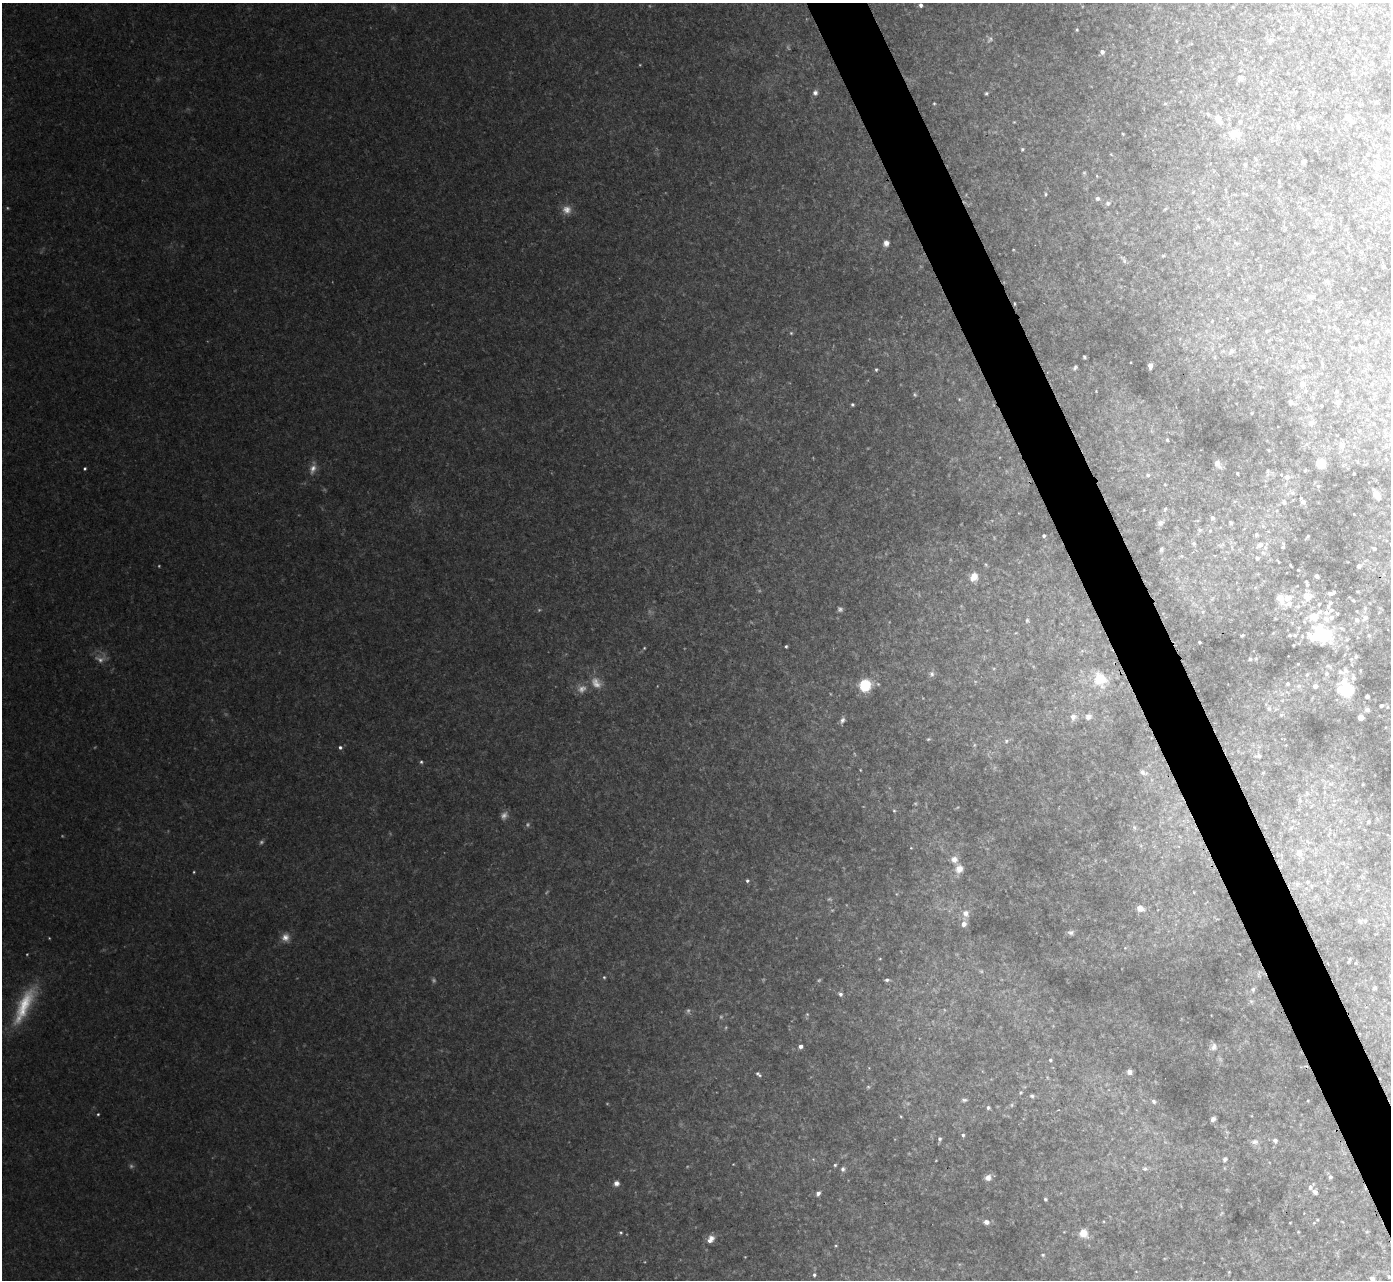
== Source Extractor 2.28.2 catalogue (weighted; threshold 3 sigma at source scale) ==
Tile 6 of 4 x 4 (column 2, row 2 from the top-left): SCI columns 1459-2847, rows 2711-3988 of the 5692 x 5725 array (HDU 1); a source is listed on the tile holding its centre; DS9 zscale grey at full resolution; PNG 1393 x 1282 px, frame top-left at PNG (2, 3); no overlay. Shown black and unused: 4% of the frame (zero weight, under 2 of 3 exposures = <1% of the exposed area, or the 3 px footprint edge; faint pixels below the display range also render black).
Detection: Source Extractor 2.28.2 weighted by HDU 2 'WHT'; one run over the whole footprint, this tile lists its part. Background 0.0921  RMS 0.012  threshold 0.0536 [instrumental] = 3 sigma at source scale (4.5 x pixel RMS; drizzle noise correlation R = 1.50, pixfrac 1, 0.05/0.05 arcsec/px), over >= 5 px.
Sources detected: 253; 23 too faint to see at this stretch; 3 inside a brighter object's white glare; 1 cosmic-ray / hot-pixel residue — not listed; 11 inside a brighter listed object's ellipse — not listed separately; the other 215 listed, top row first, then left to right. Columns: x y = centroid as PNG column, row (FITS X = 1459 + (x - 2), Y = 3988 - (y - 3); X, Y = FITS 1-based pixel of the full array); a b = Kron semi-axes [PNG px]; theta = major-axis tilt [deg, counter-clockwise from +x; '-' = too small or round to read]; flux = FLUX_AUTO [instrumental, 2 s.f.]
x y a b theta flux
1356 4 6 5 - 1.9
921 5 5 4 - 3.3
1077 30 4 3 - 1.4
1270 40 7 6 - 3.1
1245 49 4 2 - 0.69
1102 52 5 5 - 4.1
1241 78 7 6 - 2.9
815 93 7 6 - 4.2
986 93 5 4 - 1.7
934 103 3 3 - 1.2
1165 103 6 4 1 1.4
1208 114 6 3 -71 1.3
1348 117 9 7 -52 7.1
1218 119 13 8 -55 7.9
1240 122 4 4 - 3.3
1297 126 6 4 -87 1.7
1235 133 17 12 0 14
1123 134 4 3 - 0.94
1022 149 4 4 - 1.5
1368 154 4 4 - 1.3
1304 162 4 3 - 2.4
1245 164 5 4 - 2
1378 164 16 7 -82 7.9
1084 173 5 5 - 1.5
1097 176 5 3 - 0.97
1045 194 6 3 83 1.5
1097 198 6 6 - 3.4
1379 198 6 5 - 1.9
1108 203 7 7 - 4
1165 209 6 4 44 1.4
567 210 12 11 - 9.6
886 243 7 6 - 5.7
1163 256 5 3 - 1.2
1124 260 9 5 -66 3
1383 266 3 3 - 2.3
1312 297 8 5 -15 3.1
1014 303 3 2 - 0.94
1360 346 5 4 - 1.6
1231 351 8 6 55 3.1
1084 357 3 3 - 1.8
1150 366 5 4 - 9.1
1303 366 5 4 - 1.5
1075 367 6 4 44 2.2
876 369 5 4 - 1.6
1302 384 7 7 - 7.4
1305 391 6 4 90 1.6
1336 391 5 4 - 1.6
915 394 6 4 -69 1.8
1291 402 6 6 - 3.8
1337 402 7 6 - 4.3
852 404 3 3 - 1.8
1321 405 3 3 - 1.9
1252 413 5 3 - 0.94
1311 423 10 8 21 6.4
1390 439 7 4 -71 2.8
1167 440 4 3 - 1.5
1342 445 12 10 82 9.3
1269 450 5 3 - 0.93
1386 459 6 4 -45 1.6
1321 463 10 9 - 19
1218 464 12 7 -61 6.8
85 469 3 3 - 1.7
313 469 14 8 69 8.2
1305 470 4 4 - 1.6
1268 471 7 3 82 1.3
1237 473 3 3 - 1.4
1354 473 3 2 - 1.2
1148 475 7 5 -14 2.7
1287 477 6 6 - 6.7
1318 486 5 4 - 1.7
1292 492 7 6 - 3.2
1376 494 20 9 -56 11
1303 501 9 5 -59 5.3
1284 502 7 6 - 2.7
1165 509 6 4 53 1.8
1212 518 6 5 - 3.5
1160 523 9 8 - 4
1231 523 5 4 - 2.2
1200 530 6 6 - 2.3
1256 535 6 6 - 2.2
1044 536 3 3 - 2.1
1308 536 4 3 - 1.3
1194 543 6 5 - 2.2
1260 545 8 6 39 6.2
1283 547 5 4 - 1.9
1374 548 4 4 - 2.7
1161 550 7 5 61 2.3
1181 556 6 4 16 1.5
1257 558 5 5 - 3.2
986 565 6 4 -20 1.4
1359 566 4 4 - 3.4
1298 570 3 3 - 0.96
1317 576 4 3 - 3.5
974 577 11 9 60 11
1306 581 3 3 - 1.2
1331 593 7 3 15 3.6
1307 596 14 12 -28 13
1287 598 14 9 12 14
1353 600 4 2 - 1.4
1319 604 3 3 - 1.8
1328 606 7 5 71 3
1365 608 7 5 79 2.2
1326 613 10 6 -4 5.2
1337 614 4 3 - 1.2
1314 616 9 6 37 30
1365 618 8 6 44 4.9
1027 620 6 5 - 1.8
1357 620 6 6 - 4.3
1242 635 5 3 - 1.3
1290 635 6 5 - 2.3
1321 635 29 17 5 66
1369 635 5 4 - 1.8
1199 642 3 2 - 1.4
786 646 3 3 - 1.5
644 648 4 3 - 1.1
1356 657 6 5 - 2.6
1250 659 4 4 - 1.4
1298 664 3 3 - 0.93
1329 666 12 6 -25 4.3
1346 671 10 8 -83 6
1327 673 7 6 - 3.7
932 674 8 7 - 3.8
1307 675 6 4 68 2.1
1353 677 9 6 -77 5.5
1100 679 21 17 -62 34
878 684 7 4 -44 2
1288 684 5 4 - 2.3
865 685 9 9 - 54
1299 686 7 7 - 3.9
1315 686 6 5 - 4.8
1348 690 11 8 -69 73
1367 697 4 4 - 4.1
1381 706 4 3 - 3
1269 709 7 6 - 3.4
1367 710 7 5 -4 3.1
1281 715 5 5 - 1.8
1073 717 9 8 - 6
1088 717 9 7 40 5.6
1361 717 4 4 - 15
842 720 9 5 66 4
1006 741 5 5 - 2.3
340 747 5 5 - 2.7
1258 756 12 7 0 4.9
421 762 5 4 - 1.9
1331 766 6 5 - 2.4
860 770 4 3 - 0.82
1143 772 12 7 -28 5.3
1263 773 5 4 - 1.4
1307 793 7 5 -47 2.9
1300 800 8 5 -69 3.4
894 811 4 4 - 1.3
1368 822 4 4 - 2.2
1134 827 6 4 -71 1.9
1299 853 11 10 - 10
954 859 9 8 - 7.1
959 869 10 8 55 9.9
747 881 5 4 - 2.1
1307 882 7 5 1 2.5
1297 884 7 6 - 3.6
1140 908 10 8 -18 10
966 913 10 9 - 7.7
1360 921 9 6 -44 3.3
964 924 7 6 - 7
1071 932 9 6 1 3.6
285 937 11 11 - 9.1
1125 948 6 4 18 1.6
1350 959 6 4 89 1.5
604 977 5 4 - 1.4
887 980 5 4 - 2.4
1374 988 5 4 - 1.8
1253 989 6 5 - 2.8
840 994 6 5 - 3.1
1251 1001 6 5 - 2.2
24 1006 57 15 65 62
807 1014 5 4 - 1.4
800 1046 5 5 - 5
1214 1047 11 9 55 6.9
1050 1060 4 4 - 2
1129 1072 6 6 - 4.8
758 1074 8 4 -37 2.5
868 1087 5 5 - 1.7
1020 1092 6 4 56 1.8
1032 1096 5 5 - 2.6
964 1100 7 4 1 2.5
1154 1102 7 6 - 3
1012 1105 6 4 89 1.6
988 1107 5 4 - 2.5
98 1114 4 4 - 1.2
1213 1119 5 4 - 4
963 1135 5 4 - 2.2
940 1139 6 5 - 2.3
1275 1140 7 6 - 3.9
1255 1142 11 7 -1 5.2
1225 1159 6 5 - 2.4
835 1165 4 4 - 1.5
843 1169 7 6 - 3
1145 1169 8 7 - 3.6
1330 1177 6 6 - 2.7
988 1178 8 7 - 6.6
616 1183 7 7 - 5.3
1310 1187 11 6 51 4.7
1315 1192 8 5 -40 3.8
818 1193 5 4 - 4.3
1045 1199 4 3 - 1.7
1317 1220 5 5 - 1.9
986 1222 7 6 - 5.1
1298 1232 4 3 - 0.86
1367 1232 6 5 - 1.9
621 1233 5 4 - 1.5
1083 1233 11 10 - 13
710 1239 10 6 51 9.9
1043 1255 5 4 - 1.4
814 1275 4 4 - 1.9
1389 1277 8 6 -60 3.5
1372 1279 9 7 -35 5.7
Isophote crosses this tile's border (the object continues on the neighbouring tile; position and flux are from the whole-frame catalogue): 3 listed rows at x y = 1390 439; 24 1006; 1372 1279
Unlisted compact peaks at least as high as the median listed source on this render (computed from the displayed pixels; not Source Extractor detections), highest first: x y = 836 1246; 62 836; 640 65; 911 848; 959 399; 733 1164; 607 1104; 880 959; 832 910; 1131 362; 1014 122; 1222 1213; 745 1257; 1013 249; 1229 1272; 901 1116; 726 1027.